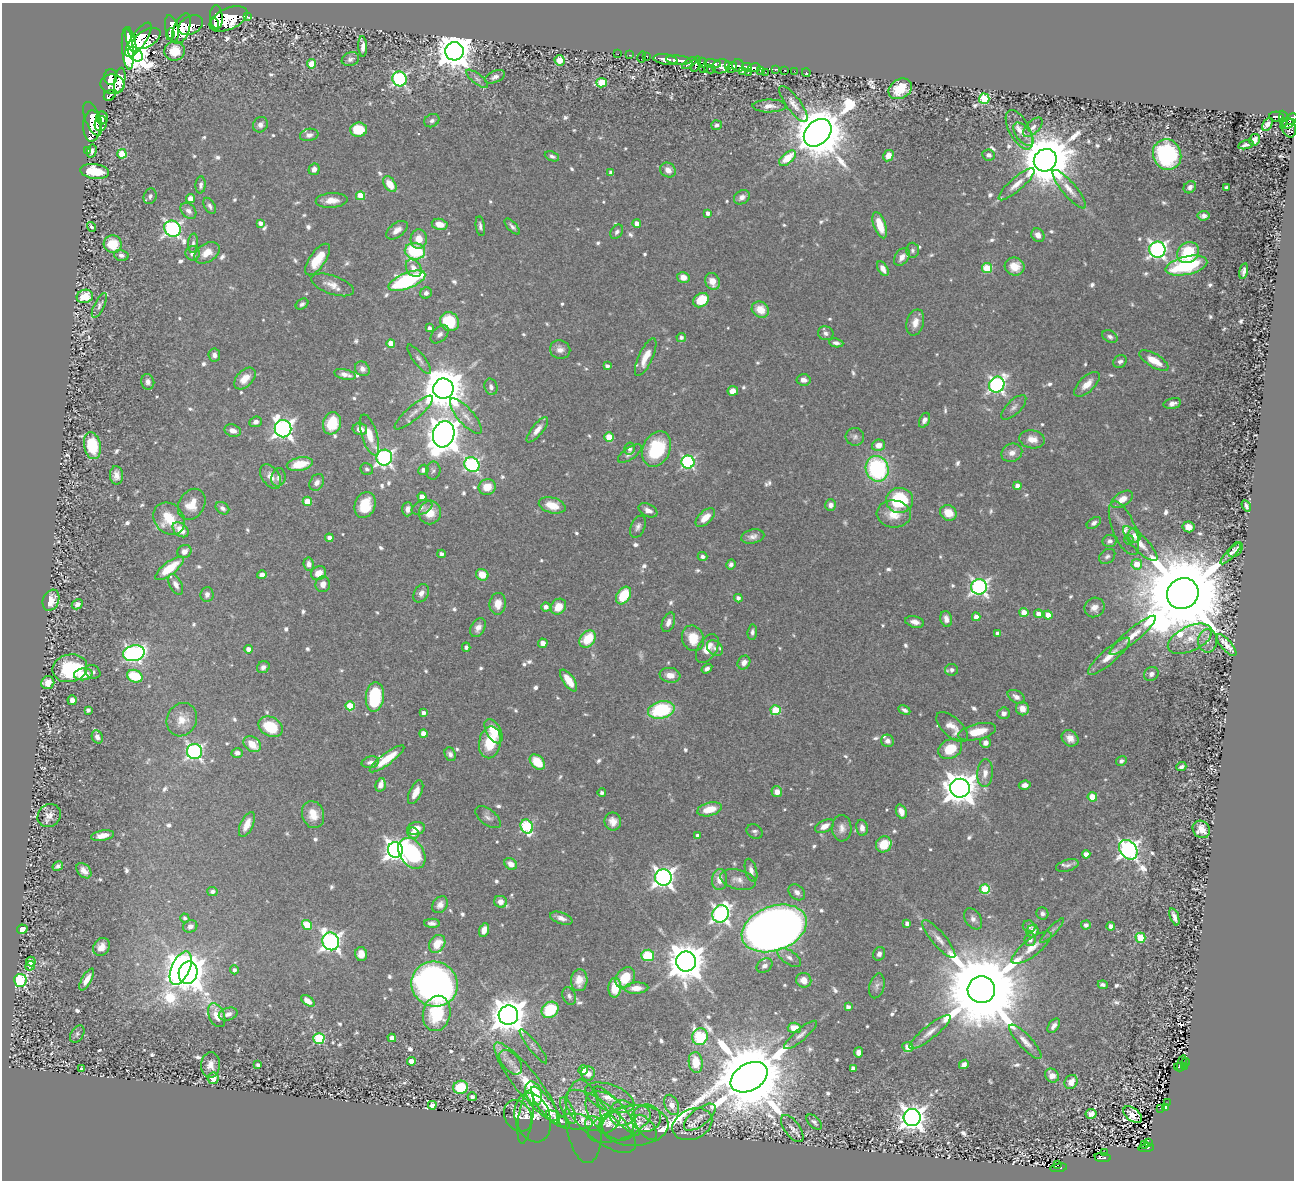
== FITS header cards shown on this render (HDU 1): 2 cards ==
NAXIS1  =                 1292
NAXIS2  =                 1178

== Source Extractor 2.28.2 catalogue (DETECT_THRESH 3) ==
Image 1292 x 1178 px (HDU 1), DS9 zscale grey, 1 PNG px = 1 image px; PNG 1296 x 1182 px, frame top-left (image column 1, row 1178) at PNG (2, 3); each listed source drawn as its Kron ellipse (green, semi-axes under 4 px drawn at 4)
Background 0.383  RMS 0.016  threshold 0.0476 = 3 sigma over >= 5 px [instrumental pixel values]
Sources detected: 892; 2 with non-positive FLUX_AUTO (blend fragments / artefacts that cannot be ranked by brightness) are neither listed nor drawn; of the other 890, the 500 brightest by FLUX_AUTO listed and drawn (390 fainter detections omitted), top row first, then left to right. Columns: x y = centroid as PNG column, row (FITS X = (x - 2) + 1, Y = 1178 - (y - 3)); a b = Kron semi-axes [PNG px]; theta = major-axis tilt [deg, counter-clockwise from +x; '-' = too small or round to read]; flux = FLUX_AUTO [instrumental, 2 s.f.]
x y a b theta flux
216 17 12 6 -86 1300
247 17 3 3 - 51
229 19 20 10 24 3300
215 24 6 3 -85 430
191 25 13 9 30 830
172 28 13 6 -77 990
181 29 16 8 69 1300
170 34 6 4 80 370
146 38 15 8 29 990
131 40 13 4 -74 1100
138 40 20 7 56 2100
363 46 10 4 -88 6.9
128 48 21 5 -85 2200
175 51 10 9 - 22
454 51 9 9 - 3200
136 54 8 6 -46 1800
618 54 2 2 - 7.6
630 55 3 2 - 16
647 56 3 3 - 23
642 57 6 2 75 16
350 59 9 6 21 4.3
665 59 12 5 -7 950
559 60 5 5 - 21
678 60 12 4 -5 710
689 63 8 4 34 190
702 63 5 3 - 33
312 64 4 4 - 27
696 64 8 3 72 290
713 64 8 4 -8 220
738 65 6 6 - 320
721 66 9 7 15 530
728 66 4 2 - 51
732 67 6 3 46 100
747 67 5 4 - 380
754 68 6 4 10 270
703 69 2 2 - 7.9
710 69 6 3 -12 100
775 69 3 3 - 48
784 70 3 3 - 26
760 71 3 2 - 42
794 71 3 2 - 7.9
742 72 4 3 - 83
765 72 2 2 - 18
748 73 3 2 - 22
806 73 4 3 - 4.1
111 77 7 6 - 710
495 77 10 5 24 4.6
400 79 7 7 - 220
477 79 13 5 -39 4.2
120 80 13 5 80 900
602 83 5 4 - 52
112 84 12 10 -7 1200
900 89 12 9 31 34
110 96 6 5 - 440
984 99 5 5 - 90
793 104 22 7 -54 9
769 106 17 6 0 9.5
1276 116 7 5 -3 130
102 118 6 6 - 620
1284 118 8 3 -83 170
93 119 18 7 -69 1100
1292 119 6 4 49 300
432 121 8 6 32 3.8
101 124 8 6 74 760
1267 124 7 4 61 5.7
1288 124 7 3 25 150
260 125 8 7 - 5.5
716 125 5 5 - 3.4
92 126 15 8 88 1100
1033 127 12 6 44 5.3
1289 127 10 7 -75 270
359 130 8 7 - 37
1019 130 21 10 -62 13
818 133 16 11 44 7800
1023 134 14 7 -53 7.4
309 135 9 6 10 4.7
1254 140 6 5 - 8.3
1246 145 8 3 14 3.5
87 150 3 3 - 4.8
92 151 6 4 76 3.6
122 154 5 4 - 34
989 155 6 5 - 4.1
1167 155 16 14 -68 170
552 156 7 4 -22 3.4
888 156 6 5 - 10
788 158 10 5 41 31
1045 160 12 11 - 7700
314 169 6 5 - 5.6
668 170 8 7 - 8.4
95 171 14 7 -8 39
611 172 4 4 - 4.3
390 184 9 5 -54 20
1016 184 23 6 41 11
201 185 8 5 85 4.4
1190 187 7 5 43 4.9
1226 188 4 3 - 4.6
1069 189 24 7 -50 11
150 196 8 6 72 3.8
361 196 4 4 - 21
742 197 8 6 35 6.1
191 198 4 4 - 14
332 200 16 7 3 13
210 206 9 5 -59 3.8
188 211 9 6 -48 5.3
708 213 4 4 - 5.9
1204 216 6 4 6 4.5
260 223 4 4 - 5.5
440 224 8 5 -12 12
637 224 4 4 - 14
880 225 14 6 -70 26
480 226 10 4 -80 3.5
512 226 10 4 -48 3.7
91 227 5 3 - 3.4
172 229 8 7 - 360
397 230 12 7 37 8.7
617 232 8 5 55 3.6
1038 235 7 6 - 7.5
419 239 10 8 87 14
193 243 10 5 85 3.5
113 244 9 8 - 29
912 250 7 6 - 3.3
1157 250 8 8 - 410
415 251 10 8 -10 86
1188 252 11 10 - 52
193 253 7 7 - 7.4
207 253 14 9 33 16
121 255 7 5 -15 4.3
902 257 10 6 55 7.1
318 260 18 8 54 29
1014 266 10 9 - 18
1186 266 21 9 13 110
414 268 9 7 -57 9.4
883 268 8 5 -60 9
987 268 5 5 - 57
1244 271 8 4 79 4.2
683 277 6 5 - 9.1
407 281 19 8 21 170
712 281 9 7 -67 14
333 285 22 9 -19 12
426 293 6 5 - 4.3
85 296 8 6 16 21
701 300 8 6 36 34
302 304 7 5 33 3.3
99 305 13 5 63 4.1
760 310 9 7 -33 18
450 322 10 9 - 48
915 322 13 8 75 11
430 328 4 3 - 3.6
826 333 8 7 - 3.7
440 334 11 7 44 4.8
681 337 5 4 - 3.8
1110 337 8 5 -29 3.4
391 343 4 4 - 17
836 343 7 4 -9 3.8
560 350 10 9 - 8.1
214 355 6 6 - 4.9
646 357 20 7 65 19
419 359 18 5 -52 4.9
1154 360 16 6 -31 23
1120 361 7 6 - 3.8
607 366 4 4 - 4.1
362 369 8 7 - 5.3
345 374 11 5 -12 7.5
245 378 13 8 46 15
804 380 7 5 -5 5.9
148 382 8 6 -75 5.3
1087 384 16 7 44 13
997 385 8 7 - 360
491 387 8 6 -75 4.5
443 389 10 10 - 4200
733 391 5 5 - 10
1172 403 9 5 13 5.6
1014 407 16 7 44 5.7
414 413 24 7 41 9.7
466 416 22 8 -49 11
924 420 8 5 65 4.5
256 422 6 5 - 4.9
332 423 11 9 71 32
283 429 9 8 - 640
360 429 7 5 -14 10
537 430 15 5 51 9
233 431 8 6 -18 8.1
444 434 13 10 71 2300
369 435 21 7 -73 18
609 437 5 4 - 35
855 437 9 9 - 4.5
1032 439 13 9 -9 12
878 445 6 5 - 9.8
92 446 13 8 -78 49
630 449 6 5 - 3.7
656 449 18 13 65 77
1012 453 10 9 - 8.8
630 454 14 6 33 5.2
384 458 8 8 - 350
688 462 6 6 - 200
300 464 13 6 12 30
472 465 8 7 - 200
367 469 6 5 - 3.3
877 469 13 11 -69 140
423 470 5 5 - 5.6
433 471 9 7 88 3.6
116 475 9 6 -87 7.6
271 476 13 8 -56 10
278 477 9 7 78 5.4
317 482 9 6 58 5.5
1017 486 4 4 - 11
487 487 8 7 - 18
422 497 4 4 - 11
1122 499 12 7 32 12
900 500 13 12 - 77
307 501 4 4 - 21
192 504 16 12 59 19
365 505 13 10 69 33
552 505 14 7 -15 22
831 505 6 5 - 5.7
1246 506 6 4 -57 3.5
422 507 11 6 22 4.2
222 508 7 5 -36 5.1
408 509 7 5 87 6
648 510 10 6 -27 6.8
430 512 12 11 - 19
948 513 9 7 -35 17
894 514 17 13 -5 21
705 518 12 6 44 15
169 519 17 14 -49 34
1094 523 8 5 35 4.1
638 527 12 7 67 4.7
1188 527 6 5 - 11
1124 528 29 11 -68 15
181 530 9 6 -41 16
1134 535 7 6 - 7.6
753 536 12 7 13 6.1
329 538 4 4 - 7.4
1129 540 5 4 - 4
1110 541 7 6 - 4.7
1140 544 23 7 -45 14
1236 550 9 5 48 4.5
184 551 7 6 - 7.4
1231 553 14 3 47 7.1
441 554 4 4 - 4.3
1107 556 9 6 38 3.5
702 557 5 4 - 3.9
309 564 6 5 - 5.7
731 564 5 4 - 3.4
1137 564 5 5 - 21
169 568 17 6 38 28
319 573 8 6 28 11
262 575 5 4 - 5.7
482 575 6 5 - 18
176 584 11 6 -62 6
323 584 8 7 - 7.5
979 587 8 7 - 380
421 593 10 7 61 6.7
207 594 7 6 - 5.3
1183 594 16 15 - 30000
624 595 9 6 57 40
738 598 4 4 - 4.9
51 600 11 8 67 16
77 604 6 4 29 4.7
498 604 11 8 84 14
546 607 4 4 - 6.2
558 607 8 7 - 19
1094 607 10 9 - 9.8
1024 613 4 4 - 20
1038 614 4 4 - 8.2
1048 615 4 4 - 18
976 617 4 4 - 8.9
946 619 8 5 -76 6.6
668 622 10 6 68 6.9
915 622 9 5 -15 6.8
478 628 10 7 60 7.2
752 632 8 5 86 3.8
998 634 4 4 - 6.2
1133 635 29 7 40 17
693 638 13 11 -70 26
588 639 9 7 50 34
1190 639 24 12 25 19
1208 641 11 9 88 7.1
543 643 5 4 - 7.8
1226 645 14 5 -50 8.8
466 647 4 4 - 3.3
715 648 9 7 -45 4
248 649 4 4 - 7.2
707 649 16 9 58 15
134 653 11 8 13 400
1109 656 27 7 41 18
744 663 7 6 - 6.5
263 667 6 5 - 4.7
70 668 17 14 12 67
707 669 6 4 34 3.8
951 670 6 6 - 4.2
93 672 8 6 -24 3.6
83 674 9 6 7 24
1151 674 7 6 - 4.7
670 675 10 7 -8 10
135 676 8 6 -21 48
569 680 12 5 -55 19
48 683 6 6 - 13
375 697 15 9 84 83
1016 697 9 6 -31 5.7
72 700 5 4 - 5.7
350 706 4 4 - 35
1022 708 7 6 - 7.2
88 710 4 4 - 3.5
661 710 13 8 13 96
776 710 5 5 - 62
904 710 6 3 -28 3.5
423 713 4 4 - 4.7
1004 713 6 5 - 5.3
182 720 17 15 63 16
271 727 13 9 -29 43
952 727 19 9 -44 13
494 731 13 7 -61 23
977 732 19 8 13 24
423 734 4 4 - 12
97 737 7 5 -64 5.2
1070 738 9 7 -42 9
888 741 6 6 - 5
490 742 16 11 80 36
985 743 5 5 - 5.9
252 744 9 7 -34 21
950 749 12 9 28 30
194 752 7 7 - 300
237 753 6 4 -1 4.4
450 754 7 5 -67 4.1
387 759 21 5 37 26
1121 761 5 4 - 3.9
370 762 9 5 13 4.4
537 762 9 6 -45 29
1181 767 5 3 - 3.4
985 773 14 8 85 9.8
381 785 7 5 75 6.8
1025 785 6 4 7 5.5
960 788 10 9 - 2100
416 792 13 6 65 11
777 792 5 5 - 9.8
602 793 4 4 - 3.3
1092 797 5 4 - 30
709 809 12 6 14 21
901 812 7 5 -69 9.2
313 815 14 11 -72 18
49 816 12 10 43 9
488 817 15 8 -38 5.6
613 821 9 8 - 9
247 824 13 6 66 13
527 826 7 6 - 120
825 826 10 6 28 9.1
416 828 9 6 10 10
842 828 13 9 -89 7.9
862 828 8 5 -80 6.8
1201 829 9 8 - 12
755 831 8 7 - 3.5
413 833 6 5 - 7.7
103 835 12 5 10 10
698 836 4 4 - 5.5
884 844 8 7 - 24
396 850 8 7 - 740
1128 850 11 8 -52 540
412 853 17 12 -56 150
1086 854 4 4 - 9.1
511 864 7 5 -36 10
1067 865 11 5 16 3.5
58 866 5 4 - 3.3
751 870 12 5 -75 6
84 871 9 6 -47 7.1
663 877 8 8 - 650
719 880 10 7 88 11
738 880 18 10 -15 9.4
985 889 5 5 - 64
212 891 5 4 - 3.6
797 892 9 7 -41 6
500 902 6 6 - 10
440 905 9 7 53 6.9
1042 913 6 6 - 3.6
721 914 9 8 - 440
1174 917 9 4 -71 6.1
185 918 5 4 - 3.5
561 918 12 5 -19 6.3
973 919 11 7 -56 5.4
432 923 8 4 -2 5
907 923 4 4 - 5.4
307 925 5 4 - 32
1086 925 5 4 - 3.8
190 926 7 6 - 5.6
1029 926 6 5 - 3.4
1111 926 4 4 - 7.2
774 928 34 22 20 1900
22 929 5 4 - 17
484 930 7 4 69 10
1052 930 16 4 46 3.9
1032 931 6 5 - 9.9
1140 938 5 5 - 50
939 939 24 7 -50 10
1030 940 6 5 - 4.9
331 941 9 8 - 540
437 944 9 7 54 22
101 947 9 7 56 9.5
1032 948 24 8 37 14
361 954 7 6 - 12
879 954 7 6 - 3.9
648 955 6 5 - 52
789 957 13 6 -34 6.2
31 962 5 4 - 13
686 962 10 10 - 3300
30 966 5 4 - 5.1
764 966 8 6 36 5.4
181 968 18 9 66 1200
234 970 4 4 - 3.9
188 973 11 9 76 2400
625 978 11 8 55 26
87 979 12 5 60 10
20 980 6 6 - 180
579 980 11 8 86 13
804 980 8 7 - 11
435 984 23 22 - 540
1103 985 5 4 - 3.4
877 986 12 7 75 4.7
615 988 10 6 86 21
636 988 12 5 3 8.8
981 990 13 13 - 26000
569 996 9 6 -69 3.7
308 1001 8 4 -36 8.9
848 1007 4 4 - 5.6
550 1010 9 7 41 57
437 1013 18 13 77 59
228 1014 9 6 15 5.9
217 1015 12 7 -67 16
508 1015 10 9 - 2600
1054 1026 8 5 55 5.8
794 1028 6 5 - 16
930 1032 26 6 39 12
77 1034 9 6 57 3.3
800 1035 21 6 40 6.5
700 1037 8 7 - 140
319 1038 5 5 - 110
392 1038 4 4 - 8.6
1025 1042 22 6 -47 9.9
533 1046 21 5 -52 5.2
908 1047 5 5 - 17
858 1052 5 4 - 7.9
411 1061 4 4 - 16
511 1062 14 8 -50 8.7
1186 1062 4 3 - 20
696 1063 10 7 -82 27
964 1064 5 4 - 5.6
1182 1064 8 3 73 19
211 1065 13 9 85 9.5
258 1065 4 3 - 3.9
1179 1067 5 3 - 37
1184 1067 4 3 - 71
853 1068 4 4 - 6.4
81 1069 4 3 - 4
583 1070 5 4 - 23
588 1073 7 7 - 9
1052 1076 7 6 - 10
749 1077 20 13 30 20000
213 1078 6 5 - 9.8
526 1082 49 12 -52 43
1071 1082 7 6 - 11
460 1087 7 6 - 54
534 1093 12 8 -71 85
472 1097 4 4 - 6.1
609 1098 26 13 -20 25
1167 1103 3 2 - 3.3
432 1105 4 4 - 7.9
546 1105 22 7 -53 24
672 1105 10 7 -67 11
1161 1108 3 2 - 12
1166 1108 3 3 - 18
568 1110 14 5 -66 6.5
617 1111 32 7 -48 13
622 1113 13 12 - 12
1091 1114 5 5 - 8.1
1133 1115 10 6 -38 10
518 1116 16 13 -60 9
609 1116 30 17 -46 30
526 1117 27 7 81 8.2
700 1117 19 8 38 7.4
533 1118 25 17 -74 17
646 1118 15 13 8 10
912 1118 8 8 - 1300
558 1119 14 5 -35 14
584 1121 42 18 -84 27
600 1121 44 18 -41 29
575 1122 18 8 -4 6.1
814 1122 9 5 -44 3.9
609 1123 13 8 43 7.6
593 1124 8 7 - 3.3
619 1124 33 15 22 18
692 1124 21 15 24 13
635 1126 33 20 3 22
646 1127 15 7 -52 5.4
792 1129 16 7 -53 7
1149 1143 3 3 - 6
1145 1145 3 2 - 14
1146 1148 8 3 6 69
1105 1153 3 2 - 6.6
1103 1157 8 4 -7 82
1057 1165 3 2 - 13
1059 1168 8 3 8 69
At the frame edge (FLAGS 8, measured only in part): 1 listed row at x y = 1292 119
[390 fainter detections neither listed nor drawn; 2 non-positive-flux detections neither listed nor drawn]